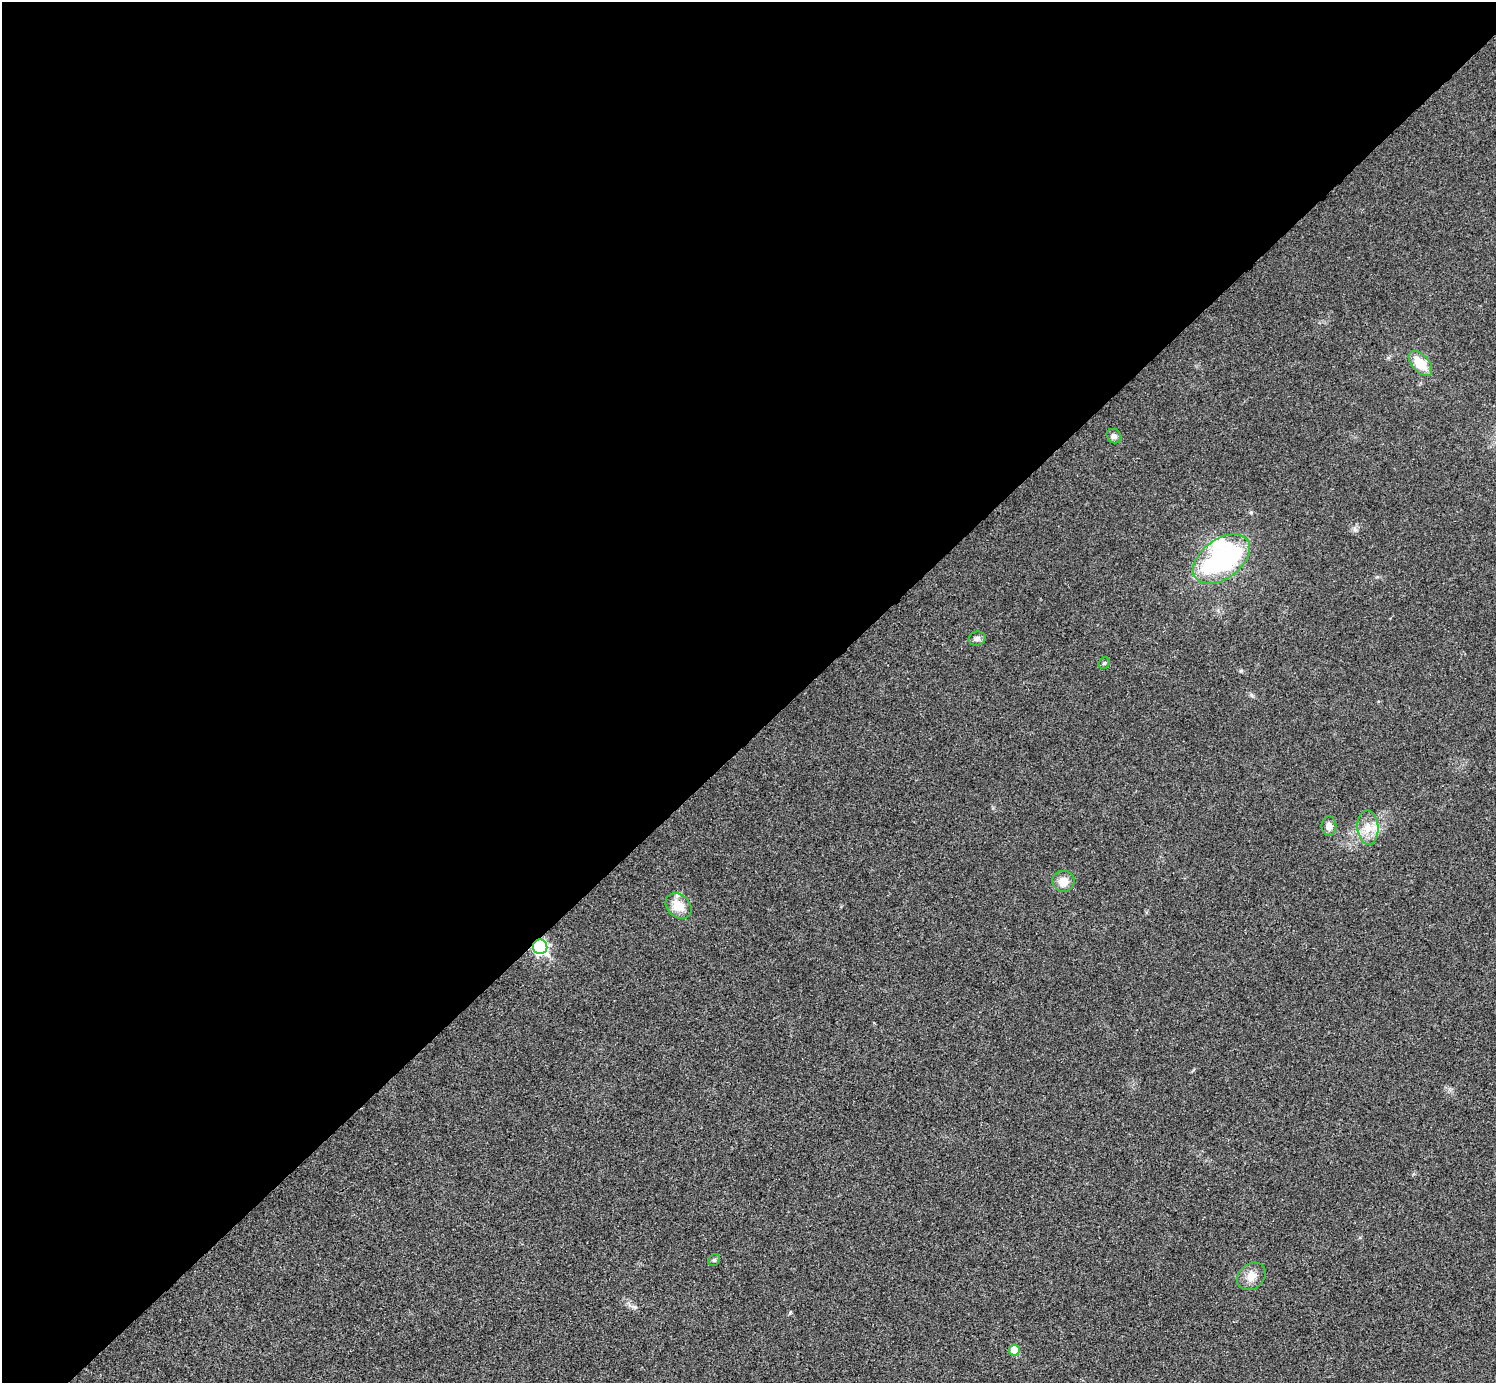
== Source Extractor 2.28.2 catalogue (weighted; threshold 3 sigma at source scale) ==
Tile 2 of 4 x 4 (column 2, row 1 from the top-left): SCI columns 1500-2993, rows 4445-5825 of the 5983 x 5983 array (HDU 1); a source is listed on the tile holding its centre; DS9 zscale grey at full resolution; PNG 1498 x 1385 px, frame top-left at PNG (2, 2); each listed source drawn as its Kron ellipse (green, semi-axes under 4 px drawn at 4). Shown black and unused: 53% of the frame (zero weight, under 3 of 4 exposures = <1% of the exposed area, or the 3 px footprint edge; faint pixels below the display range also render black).
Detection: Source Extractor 2.28.2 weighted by HDU 2 'WHT'; one run over the whole footprint, this tile lists its part. Background 0.0222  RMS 0.0054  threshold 0.0242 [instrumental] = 3 sigma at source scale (4.5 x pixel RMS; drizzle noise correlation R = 1.50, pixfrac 1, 0.05/0.05 arcsec/px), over >= 5 px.
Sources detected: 13; all 13 listed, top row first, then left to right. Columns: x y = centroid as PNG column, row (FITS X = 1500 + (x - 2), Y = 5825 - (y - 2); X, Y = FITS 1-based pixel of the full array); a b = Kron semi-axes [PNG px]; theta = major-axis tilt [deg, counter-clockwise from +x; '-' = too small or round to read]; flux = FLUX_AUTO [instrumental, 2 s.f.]
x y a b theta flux
1420 363 15 8 -48 12
1114 436 8 6 -42 1.9
1222 559 32 19 36 100
977 639 8 7 - 1.9
1104 663 6 5 - 0.85
1329 826 9 7 -89 3.1
1368 828 17 10 -87 7.2
1063 881 11 10 - 5.6
679 906 14 11 -42 9.1
540 947 7 7 - 110
714 1260 6 5 - 0.89
1251 1276 15 12 41 5.7
1014 1350 5 5 - 10
Overlapping masked pixels (flux is a lower limit): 1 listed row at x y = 540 947
Unlisted compact peaks at least as high as the median listed source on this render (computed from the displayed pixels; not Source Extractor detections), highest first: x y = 790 1313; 1251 512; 1241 671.